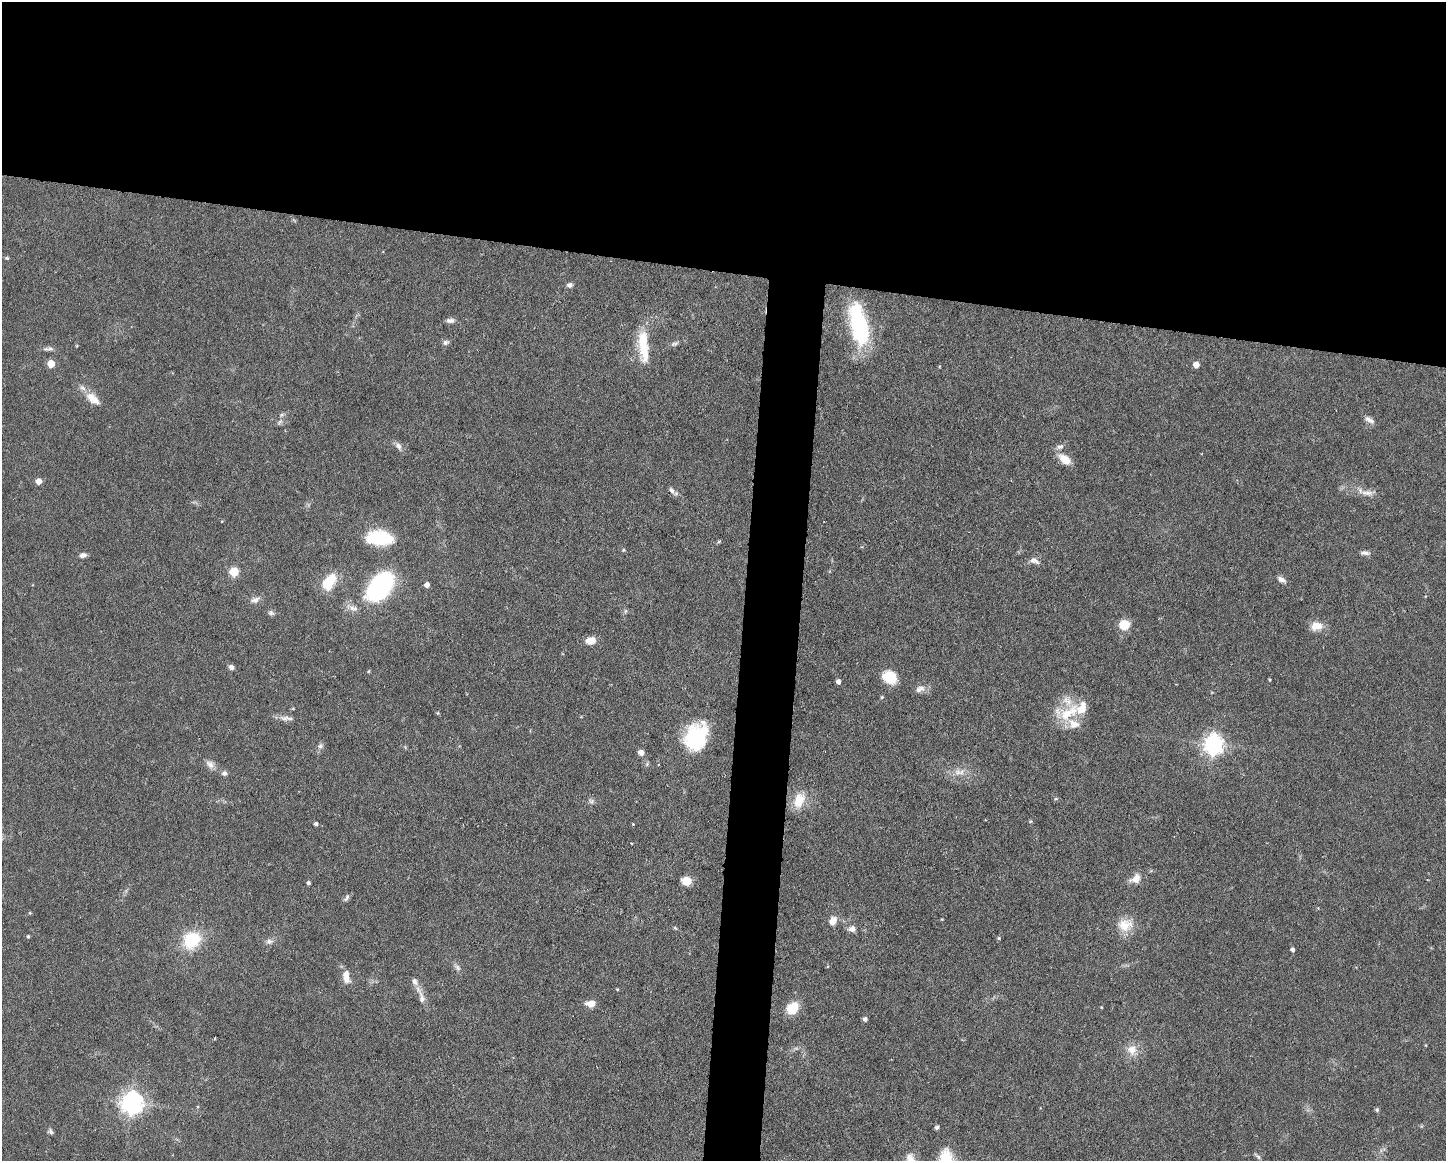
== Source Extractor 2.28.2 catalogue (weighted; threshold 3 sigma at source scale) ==
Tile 2 of 3 x 4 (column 2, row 1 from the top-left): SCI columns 1666-3109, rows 3479-4637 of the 4662 x 4637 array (HDU 1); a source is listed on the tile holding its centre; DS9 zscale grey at full resolution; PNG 1448 x 1163 px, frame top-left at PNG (2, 2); no overlay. Shown black and unused: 26% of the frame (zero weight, under 3 of 6 exposures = <1% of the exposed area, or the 3 px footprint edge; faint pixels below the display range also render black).
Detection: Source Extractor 2.28.2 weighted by HDU 2 'WHT'; one run over the whole footprint, this tile lists its part. Background 0.0934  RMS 0.0049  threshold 0.0202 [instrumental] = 3 sigma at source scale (4.09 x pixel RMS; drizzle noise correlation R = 1.36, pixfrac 0.8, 0.05/0.05 arcsec/px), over >= 5 px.
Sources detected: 94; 7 inside a brighter listed object's ellipse — not listed separately; the other 87 listed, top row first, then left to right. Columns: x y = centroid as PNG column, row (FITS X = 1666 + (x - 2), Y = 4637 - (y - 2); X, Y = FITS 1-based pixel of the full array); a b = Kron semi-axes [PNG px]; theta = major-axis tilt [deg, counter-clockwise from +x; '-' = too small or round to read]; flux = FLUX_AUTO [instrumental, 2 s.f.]
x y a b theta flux
7 258 5 4 - 0.59
569 285 7 6 - 1.6
450 320 11 6 5 1.9
859 324 47 18 -77 46
643 340 35 12 -90 14
445 343 7 7 - 1.3
674 344 12 4 16 1.3
46 349 9 5 0 1.3
51 364 5 5 - 8.9
1196 365 5 5 - 4.5
93 398 22 11 -39 6.6
282 414 6 4 19 0.8
1369 420 13 6 -31 2.3
280 422 10 4 34 1.1
398 446 11 7 -57 2.1
1065 459 17 9 -40 6.1
39 481 5 5 - 4.8
672 490 9 7 -49 1.8
1367 493 18 7 0 3.6
379 538 28 14 -3 26
719 541 6 4 20 0.6
623 550 5 4 - 0.57
1365 553 12 5 -2 1.7
83 555 7 5 13 2
1034 561 14 7 -25 2.2
234 572 5 5 - 21
1281 579 11 6 -24 2.1
329 581 18 10 55 15
427 585 5 4 - 2.5
380 586 22 13 51 92
255 600 12 8 20 2.3
353 608 13 6 -6 2.5
625 611 6 4 89 0.75
271 613 9 6 -27 1.3
1124 625 7 7 - 12
1316 626 16 11 10 5.1
590 640 10 7 9 5.1
231 667 7 6 - 1.5
369 671 5 3 - 0.43
890 677 13 10 -35 15
1270 680 3 3 - 0.46
838 682 4 4 - 2
920 689 14 8 22 2.7
882 697 4 4 - 0.62
293 709 5 3 - 0.41
1068 713 36 15 33 16
285 718 14 7 -8 2.7
696 737 29 22 65 32
1213 744 7 7 - 260
320 746 7 6 - 1.2
641 752 7 6 - 2.4
210 764 13 9 -45 2.7
958 772 9 9 - 3
224 773 6 6 - 1.5
799 800 19 12 70 9.2
591 801 7 6 - 1.2
316 824 4 4 - 1
633 824 3 2 - 0.42
631 843 3 2 - 0.34
1135 879 14 10 32 4.3
686 881 10 9 - 5.8
308 883 4 4 - 0.98
347 898 11 4 66 1.2
30 913 5 4 - 0.44
833 921 10 8 63 4.1
1125 925 21 16 8 8.1
675 928 6 3 -19 0.52
852 929 10 8 6 2.2
28 936 4 3 - 0.67
999 938 4 4 - 0.55
191 940 17 14 39 22
269 941 10 7 4 1.8
1292 949 4 4 - 1.2
457 967 9 6 -59 1.6
346 978 13 8 -53 3.9
617 989 4 3 - 0.42
422 998 22 8 -77 3.7
591 1004 11 7 3 4.2
792 1008 13 10 45 11
865 1019 5 4 - 1.5
1426 1045 4 3 - 0.36
1132 1049 14 13 - 5.6
132 1103 8 7 - 340
1377 1110 5 4 - 0.83
937 1128 4 4 - 1.4
50 1131 7 6 - 1.1
1258 1157 8 5 -53 1.1